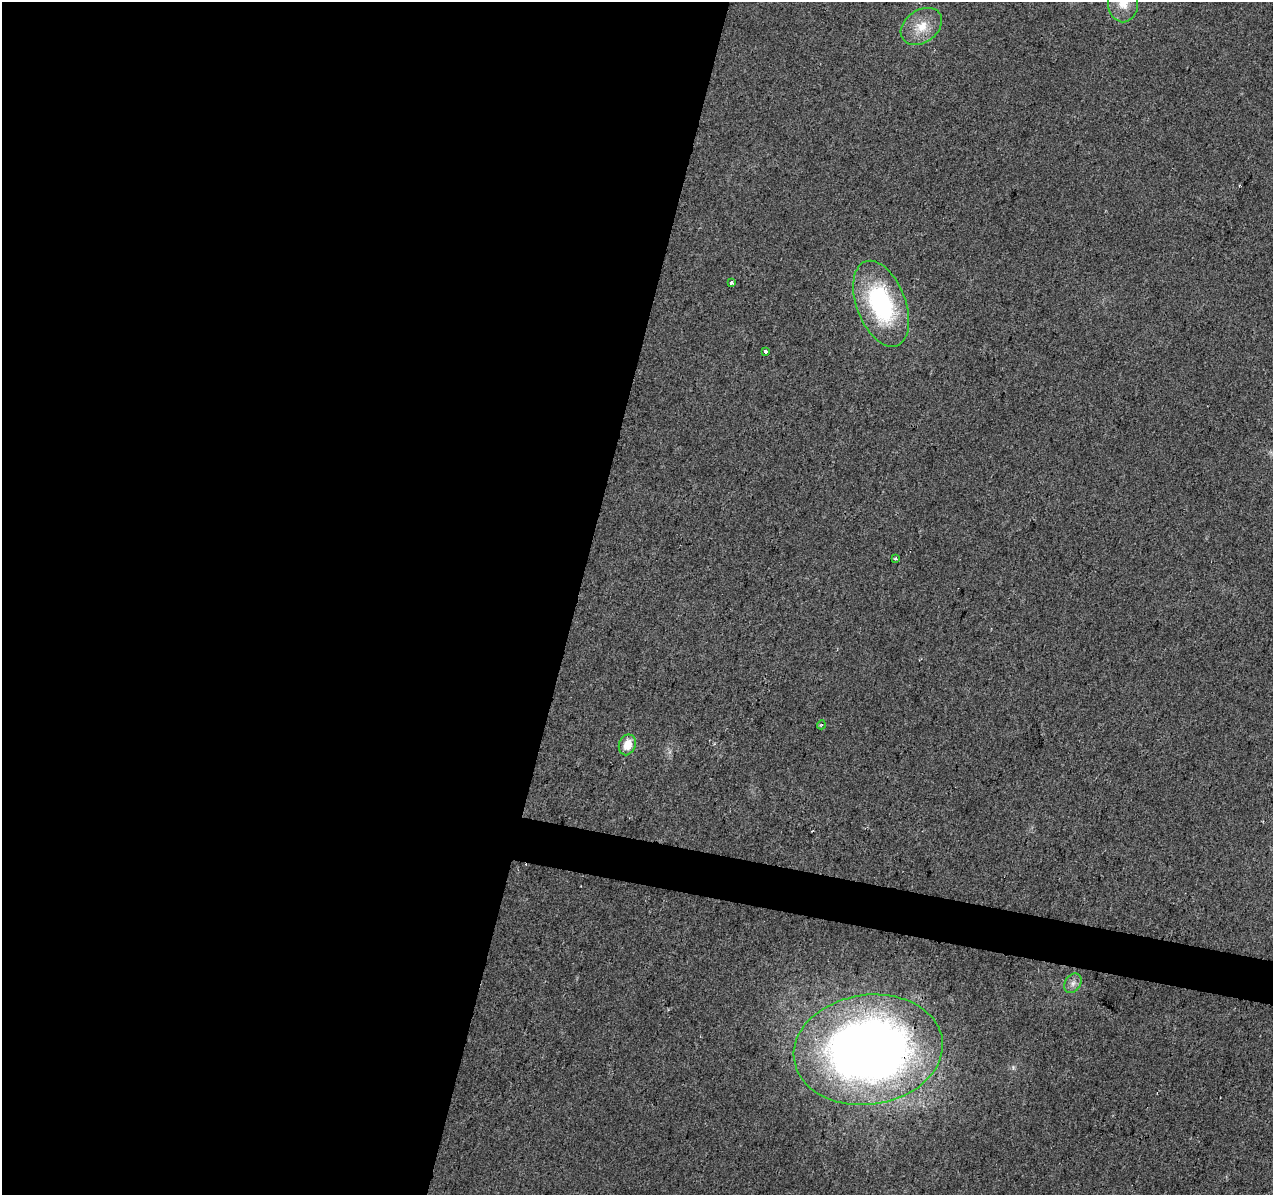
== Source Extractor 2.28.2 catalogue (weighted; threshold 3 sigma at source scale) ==
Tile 5 of 4 x 4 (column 1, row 2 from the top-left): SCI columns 7-1277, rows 2670-3862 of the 5090 x 5277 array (HDU 1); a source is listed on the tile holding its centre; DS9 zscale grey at full resolution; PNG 1275 x 1197 px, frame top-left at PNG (2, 2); each listed source drawn as its Kron ellipse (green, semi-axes under 4 px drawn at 4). Shown black and unused: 48% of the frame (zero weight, under 2 of 3 exposures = <1% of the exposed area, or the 3 px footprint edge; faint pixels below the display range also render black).
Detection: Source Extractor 2.28.2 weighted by HDU 2 'WHT'; one run over the whole footprint, this tile lists its part. Background 0.0226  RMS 0.006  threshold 0.0272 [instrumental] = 3 sigma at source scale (4.5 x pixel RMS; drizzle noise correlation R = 1.50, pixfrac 1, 0.0396/0.0396 arcsec/px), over >= 5 px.
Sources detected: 10; all 10 listed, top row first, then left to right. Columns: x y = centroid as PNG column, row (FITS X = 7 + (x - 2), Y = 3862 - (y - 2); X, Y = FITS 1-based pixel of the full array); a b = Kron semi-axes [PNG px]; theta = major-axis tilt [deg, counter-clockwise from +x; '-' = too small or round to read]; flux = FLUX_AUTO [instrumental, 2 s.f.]
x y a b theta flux
1123 2 20 15 89 11
921 26 22 16 35 13
731 283 4 3 - 1.9
881 304 45 24 -69 80
766 351 3 3 - 2.9
896 558 3 3 - 1.4
821 725 5 3 - 0.67
627 745 11 8 68 8.5
1073 983 10 8 55 3.3
868 1050 75 55 8 490
Overlapping masked pixels (flux is a lower limit): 1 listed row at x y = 868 1050
Isophote crosses this tile's border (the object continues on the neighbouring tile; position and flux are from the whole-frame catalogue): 1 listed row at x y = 1123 2